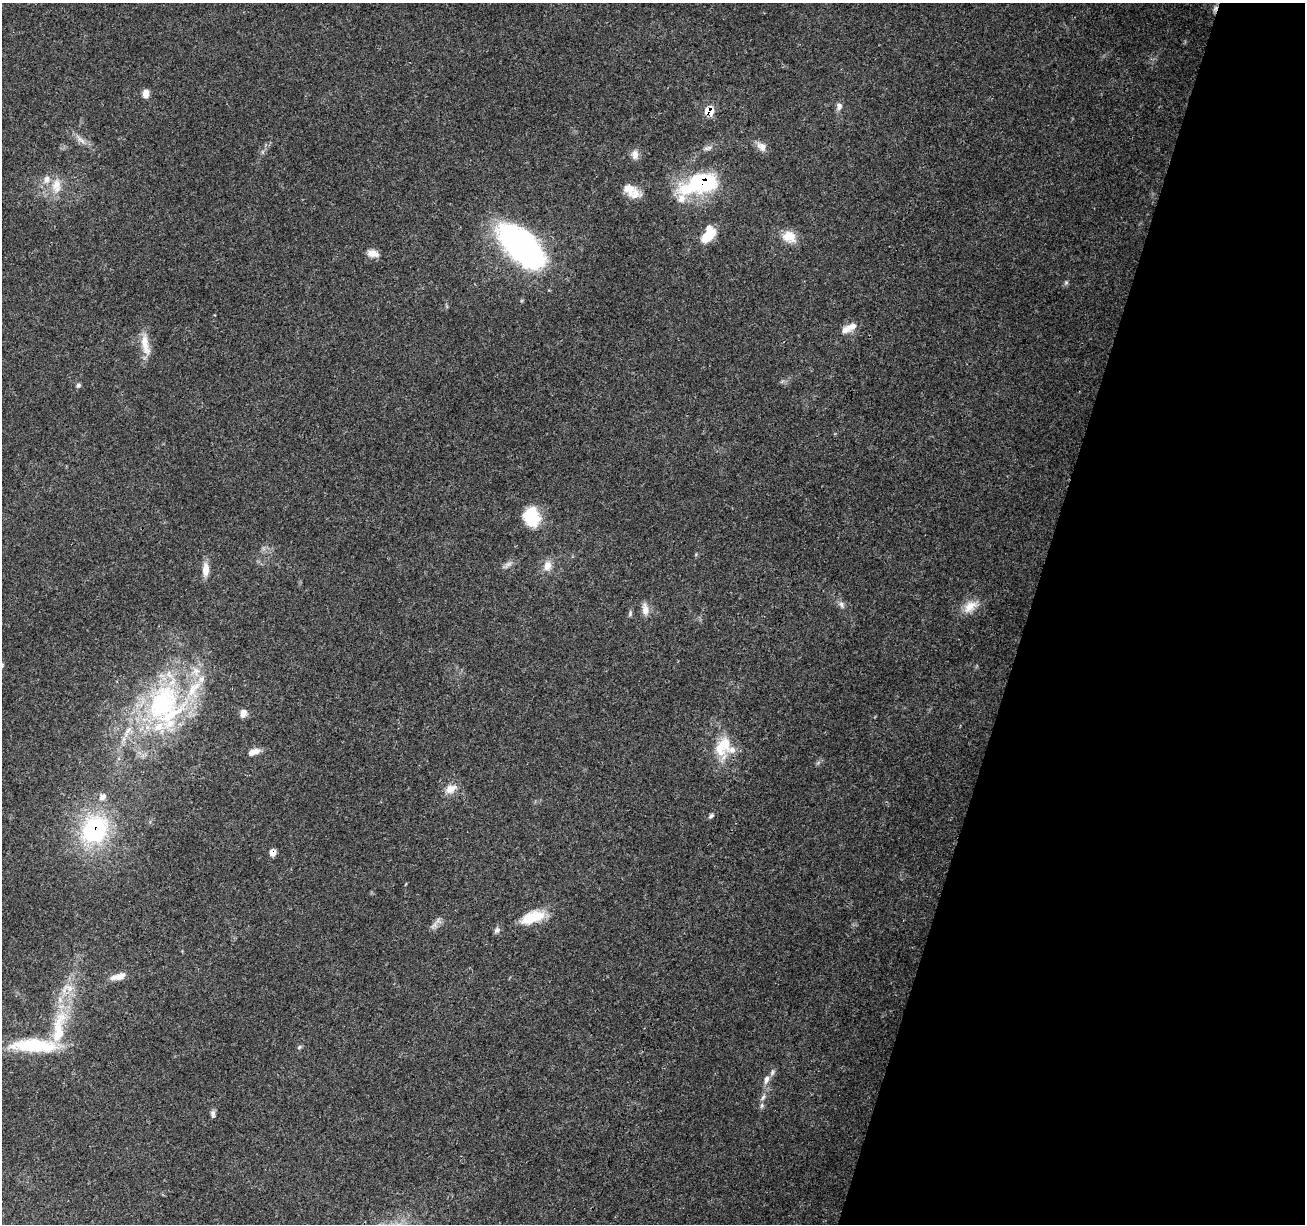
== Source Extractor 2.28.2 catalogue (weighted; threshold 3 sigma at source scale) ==
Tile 8 of 4 x 4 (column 4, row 2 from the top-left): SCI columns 3920-5222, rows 2731-3952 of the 5222 x 5397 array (HDU 1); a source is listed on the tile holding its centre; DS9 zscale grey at full resolution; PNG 1307 x 1226 px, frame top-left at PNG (2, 3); no overlay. Shown black and unused: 21% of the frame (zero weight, under 3 of 4 exposures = <1% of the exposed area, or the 3 px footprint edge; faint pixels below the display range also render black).
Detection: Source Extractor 2.28.2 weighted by HDU 2 'WHT'; one run over the whole footprint, this tile lists its part. Background 0.0493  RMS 0.0061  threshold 0.0273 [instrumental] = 3 sigma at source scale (4.5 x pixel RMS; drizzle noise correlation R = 1.50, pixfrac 1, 0.0396/0.0396 arcsec/px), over >= 5 px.
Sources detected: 59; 2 cosmic-ray / hot-pixel residue — not listed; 13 inside a brighter listed object's ellipse — not listed separately; the other 44 listed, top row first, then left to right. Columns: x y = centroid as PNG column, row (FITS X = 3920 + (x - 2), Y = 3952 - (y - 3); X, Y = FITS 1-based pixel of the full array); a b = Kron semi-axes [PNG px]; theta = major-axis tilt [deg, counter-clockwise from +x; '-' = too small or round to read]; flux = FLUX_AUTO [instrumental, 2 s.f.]
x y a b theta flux
146 93 9 7 87 4.3
839 106 10 8 76 2.7
709 111 9 8 - 12
81 140 15 6 -42 3.7
762 147 14 10 -42 4.6
706 148 10 4 0 1.6
635 154 12 9 89 4.1
700 183 42 19 21 69
56 186 23 13 85 10
628 189 20 14 -52 7.5
708 235 19 11 56 16
789 237 19 15 -25 9.6
522 247 60 29 -44 150
373 253 14 8 -10 4.5
1066 282 6 5 - 1
852 326 16 10 13 4.9
145 344 32 10 -80 9.5
78 385 6 5 - 1.3
531 517 23 18 -78 21
508 565 13 6 39 2.5
547 566 14 10 73 5.6
206 569 19 8 86 5.9
841 604 10 8 -60 2.5
970 607 20 12 42 8.5
645 609 17 9 -81 4.8
630 613 9 5 75 1.2
162 703 60 42 60 120
243 713 10 7 71 3.7
720 748 34 16 -78 17
254 752 15 7 19 4.7
451 789 17 11 29 6.4
102 797 8 7 - 3.3
711 816 8 5 38 1.3
94 830 29 24 54 73
532 917 30 13 18 17
438 920 9 4 71 1.6
497 930 9 6 50 1.9
118 976 22 8 13 5.9
59 1027 61 17 79 36
33 1045 57 15 -1 39
299 1047 7 4 45 0.98
766 1079 12 7 68 3.1
763 1097 10 5 64 2.2
213 1114 9 6 -82 1.9
Overlapping masked pixels (flux is a lower limit): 3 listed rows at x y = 709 111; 700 183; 94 830